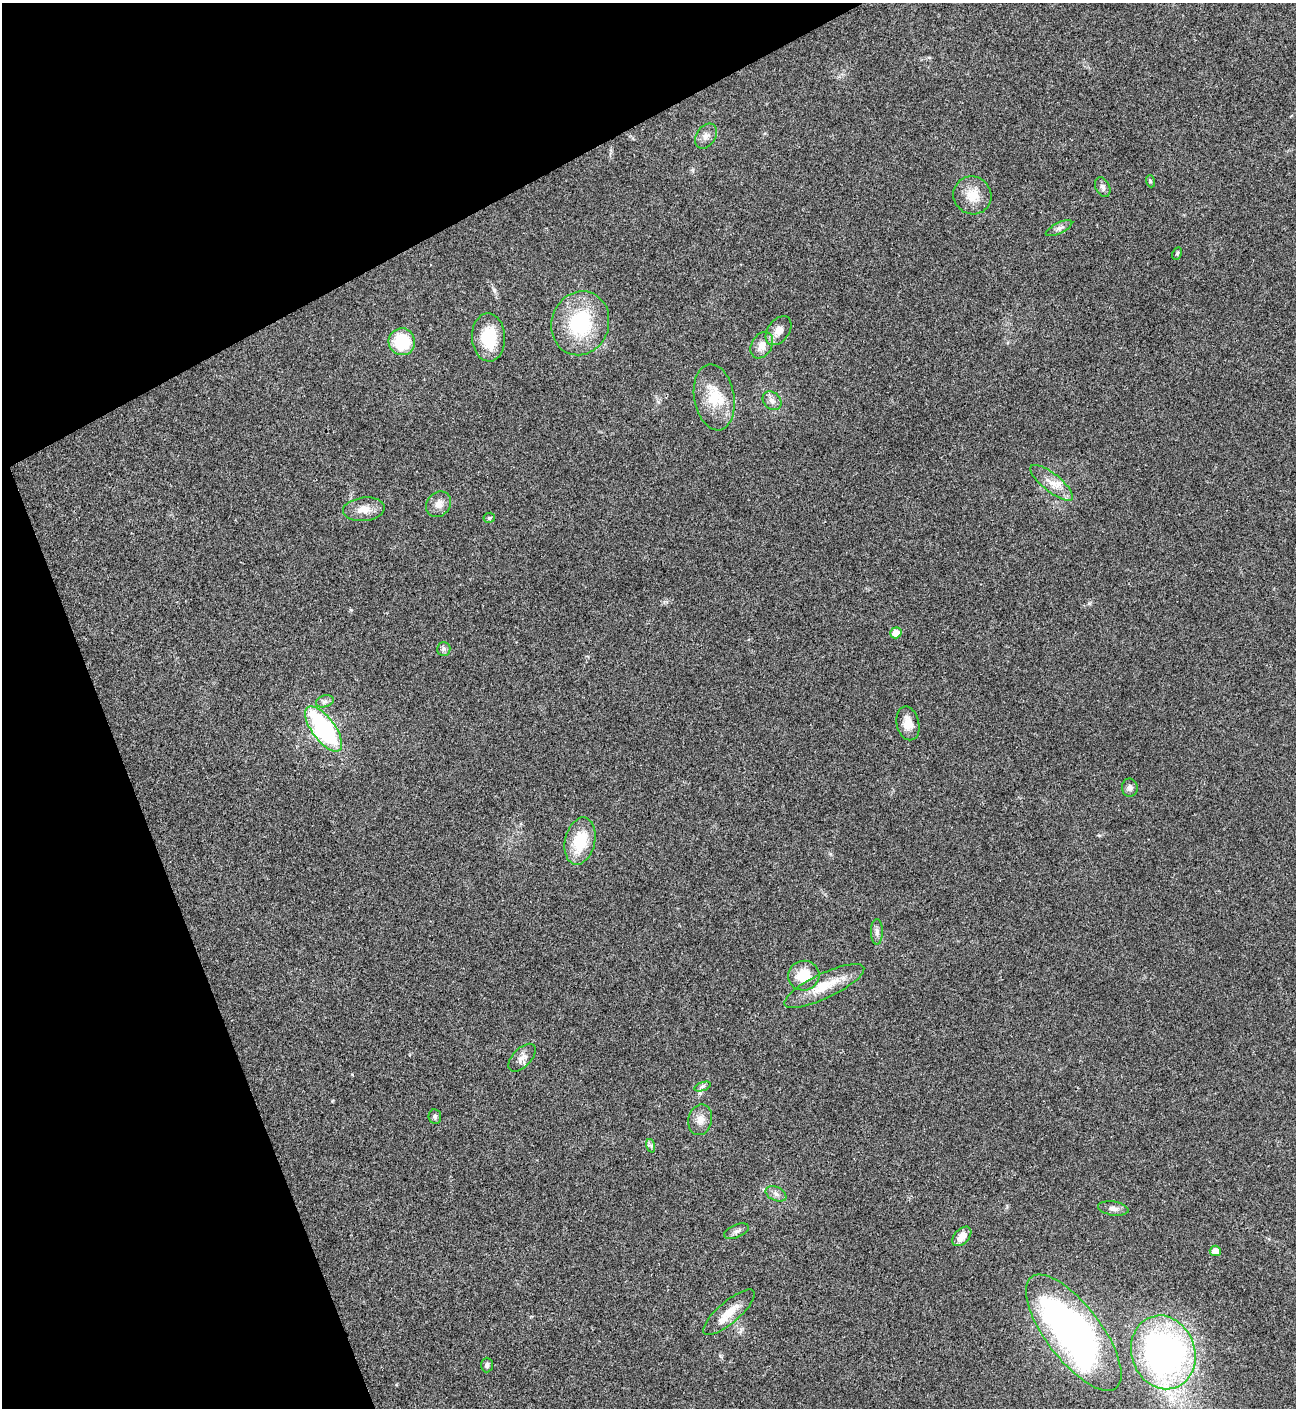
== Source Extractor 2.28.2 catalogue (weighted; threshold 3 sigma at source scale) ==
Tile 5 of 4 x 4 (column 1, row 2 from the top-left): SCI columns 288-1581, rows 2813-4218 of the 5618 x 5630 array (HDU 1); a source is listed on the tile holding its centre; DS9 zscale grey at full resolution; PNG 1298 x 1410 px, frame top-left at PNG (2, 3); each listed source drawn as its Kron ellipse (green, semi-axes under 4 px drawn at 4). Shown black and unused: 21% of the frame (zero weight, under 3 of 4 exposures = <1% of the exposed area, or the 3 px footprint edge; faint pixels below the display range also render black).
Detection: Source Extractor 2.28.2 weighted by HDU 2 'WHT'; one run over the whole footprint, this tile lists its part. Background 0.0199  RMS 0.004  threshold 0.0181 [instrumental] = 3 sigma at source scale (4.5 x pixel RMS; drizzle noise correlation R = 1.50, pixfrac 1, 0.05/0.05 arcsec/px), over >= 5 px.
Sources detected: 42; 1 inside a brighter listed object's ellipse — not listed separately; the other 41 listed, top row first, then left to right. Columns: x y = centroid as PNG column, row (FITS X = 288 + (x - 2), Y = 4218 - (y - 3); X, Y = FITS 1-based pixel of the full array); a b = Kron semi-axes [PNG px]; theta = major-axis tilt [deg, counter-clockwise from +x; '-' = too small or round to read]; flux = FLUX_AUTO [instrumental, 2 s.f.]
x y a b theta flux
706 136 13 9 56 2.5
1150 181 6 4 -71 0.48
1103 187 10 7 -64 1.4
972 195 19 18 - 7.4
1059 228 14 5 26 1.5
1177 253 6 4 63 0.66
580 323 32 28 71 29
778 331 16 10 53 3.7
489 337 24 16 -87 16
402 342 13 13 - 18
762 345 14 10 59 3.9
714 397 33 20 -80 13
772 401 10 8 -43 2.1
1052 483 26 9 -38 5.4
438 504 13 11 50 3.3
364 509 21 11 6 4.9
489 518 6 5 - 0.53
896 633 6 5 - 4.4
444 649 7 6 - 1.1
325 701 9 6 17 1.2
908 723 17 11 -77 4.7
324 729 27 11 -53 59
1130 788 9 8 - 1.7
580 841 24 15 76 15
877 932 13 6 -90 1.5
804 976 16 15 - 9.7
824 986 44 12 25 11
522 1058 17 9 46 2.7
703 1086 8 4 19 0.79
435 1117 7 6 - 0.89
700 1120 15 12 77 3.5
651 1146 7 4 -72 0.78
776 1194 11 6 -25 1.7
1113 1208 15 7 -10 2
737 1231 13 6 23 1.5
962 1236 11 7 46 4
1215 1251 5 5 - 3.7
729 1312 33 10 40 6.6
1074 1333 70 27 -53 170
1163 1352 37 31 -71 150
487 1365 7 6 - 1
Unlisted compact peaks at least as high as the median listed source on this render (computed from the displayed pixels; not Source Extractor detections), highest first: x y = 1089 603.